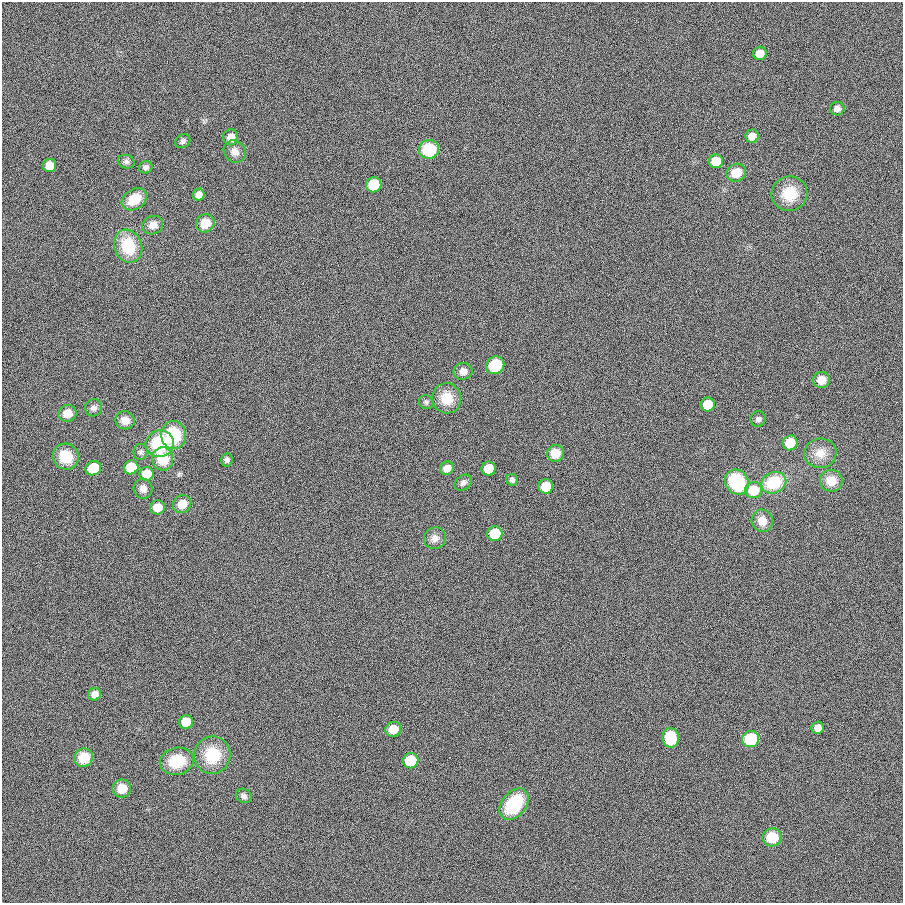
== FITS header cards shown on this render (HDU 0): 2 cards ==
NAXIS1  =                  901
NAXIS2  =                  901

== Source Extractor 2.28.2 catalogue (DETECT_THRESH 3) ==
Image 901 x 901 px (HDU 0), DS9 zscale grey, 1 PNG px = 1 image px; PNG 905 x 905 px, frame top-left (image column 1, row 901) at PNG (2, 2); each listed source drawn as its Kron ellipse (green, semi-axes under 4 px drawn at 4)
Background 0.00208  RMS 0.099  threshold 0.297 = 3 sigma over >= 5 px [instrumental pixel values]
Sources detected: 70; all 70 listed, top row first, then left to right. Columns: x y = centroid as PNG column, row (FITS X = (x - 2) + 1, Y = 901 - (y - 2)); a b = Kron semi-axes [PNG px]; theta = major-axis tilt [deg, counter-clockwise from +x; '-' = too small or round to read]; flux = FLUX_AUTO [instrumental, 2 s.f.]
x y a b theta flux
760 53 7 6 - 82
837 109 7 6 - 30
752 136 6 6 - 78
231 137 8 7 - 66
183 141 8 6 37 19
429 149 10 9 - 280
235 151 12 10 -46 46
716 161 7 7 - 150
126 162 8 6 -15 19
50 165 6 6 - 87
146 167 7 6 - 21
736 173 10 9 - 120
374 185 8 7 - 300
789 194 18 17 - 180
199 195 6 5 - 38
134 199 13 10 33 150
205 223 9 9 - 110
153 225 10 9 - 48
128 246 17 13 -70 260
495 365 9 8 - 240
463 371 9 8 - 42
821 380 8 8 - 76
447 398 15 14 - 140
426 402 7 6 - 14
708 405 7 7 - 220
93 408 9 8 - 26
67 413 9 8 - 84
758 419 8 7 - 22
125 420 10 9 - 65
173 435 14 12 -89 340
790 443 7 7 - 170
160 444 14 13 - 370
141 452 8 7 - 19
555 453 8 8 - 100
820 453 16 14 7 92
66 457 13 12 - 150
163 459 11 10 - 200
227 460 6 5 - 18
131 467 7 7 - 270
93 468 8 7 - 250
447 468 7 6 - 57
489 469 7 7 - 210
146 474 7 7 - 150
512 480 6 5 - 18
831 481 11 11 - 98
737 482 13 11 -58 450
463 483 9 7 37 26
774 483 13 10 22 330
546 486 7 7 - 170
143 489 10 9 - 38
753 490 8 8 - 220
182 504 9 8 - 89
157 507 7 7 - 91
762 521 11 10 - 84
495 534 7 7 - 250
435 538 11 10 - 44
95 694 7 6 - 50
186 722 7 6 - 150
818 728 6 6 - 48
393 729 8 7 - 90
671 738 10 8 -89 250
751 739 8 8 - 320
212 755 19 18 - 230
84 758 9 9 - 170
177 761 17 13 12 210
411 761 8 7 - 310
122 789 9 9 - 86
244 796 8 7 - 24
514 804 18 12 51 370
772 837 9 9 - 160